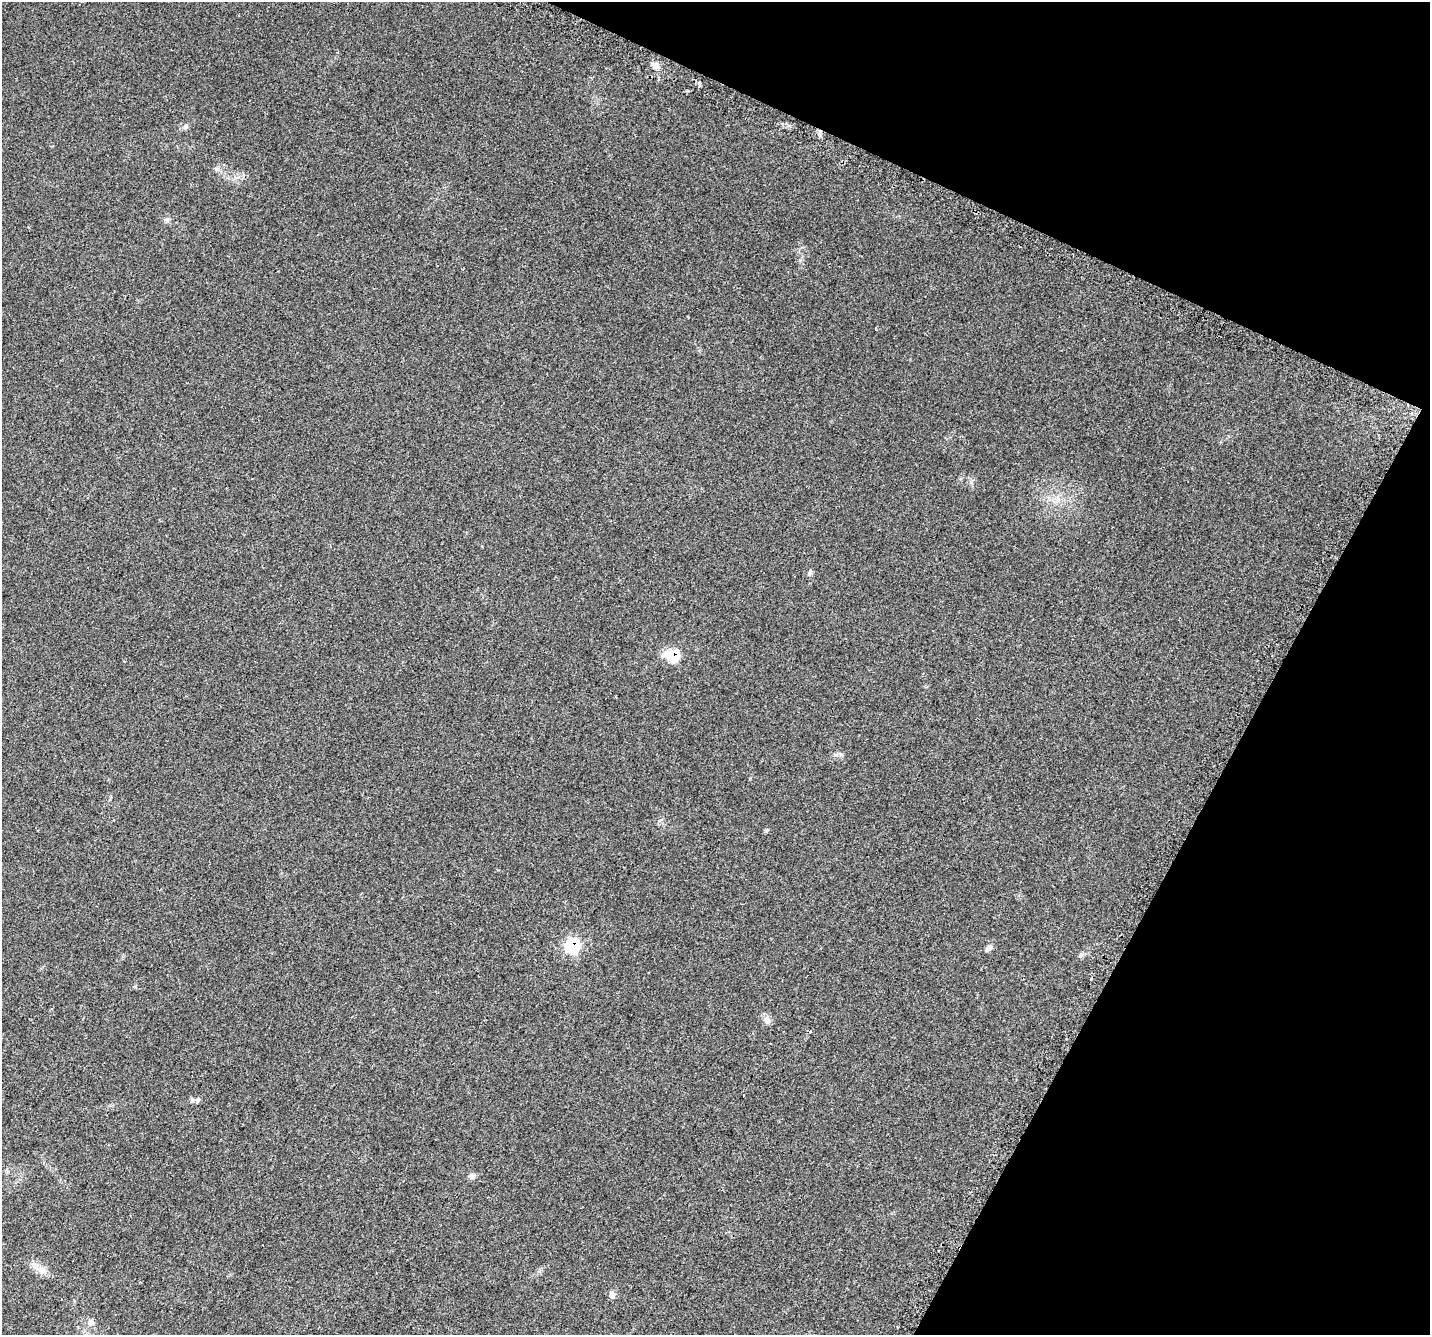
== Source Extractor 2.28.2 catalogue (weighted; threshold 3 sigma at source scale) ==
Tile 8 of 4 x 4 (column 4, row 2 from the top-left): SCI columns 4325-5752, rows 3002-4334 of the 5852 x 5960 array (HDU 1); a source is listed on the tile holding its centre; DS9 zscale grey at full resolution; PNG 1432 x 1337 px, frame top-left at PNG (2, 2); no overlay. Shown black and unused: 22% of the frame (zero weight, under 2 of 3 exposures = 3% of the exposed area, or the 3 px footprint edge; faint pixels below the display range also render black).
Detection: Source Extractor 2.28.2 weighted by HDU 2 'WHT'; one run over the whole footprint, this tile lists its part. Background 0.0996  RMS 0.0087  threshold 0.0393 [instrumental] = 3 sigma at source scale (4.5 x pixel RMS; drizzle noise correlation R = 1.50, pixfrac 1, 0.0396/0.0396 arcsec/px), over >= 5 px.
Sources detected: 18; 1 cosmic-ray / hot-pixel residue — not listed; the other 17 listed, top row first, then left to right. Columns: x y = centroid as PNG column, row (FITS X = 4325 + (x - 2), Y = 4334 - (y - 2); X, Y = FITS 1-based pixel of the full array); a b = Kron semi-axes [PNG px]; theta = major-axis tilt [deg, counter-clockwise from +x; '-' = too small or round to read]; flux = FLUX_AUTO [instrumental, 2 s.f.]
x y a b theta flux
655 65 10 8 6 4.1
699 84 4 3 - 20
186 126 7 4 72 1.4
167 220 6 6 - 1.8
876 329 3 2 - 0.86
810 572 8 5 75 1.7
673 656 11 9 -15 31
572 946 8 7 - 81
989 948 10 6 47 3
1091 979 3 3 - 1.8
767 1020 12 8 -40 3.8
744 1095 3 3 - 17
198 1100 7 6 - 2
472 1176 9 7 44 2.4
42 1270 15 9 -25 7.1
612 1294 9 7 87 3.5
90 1322 10 8 73 4
Overlapping masked pixels (flux is a lower limit): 2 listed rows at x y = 673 656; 572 946
Isophote crosses this tile's border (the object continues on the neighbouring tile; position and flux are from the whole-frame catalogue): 1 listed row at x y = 90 1322
Unlisted compact peaks at least as high as the median listed source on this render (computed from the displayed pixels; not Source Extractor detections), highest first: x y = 766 831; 1080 956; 835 755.